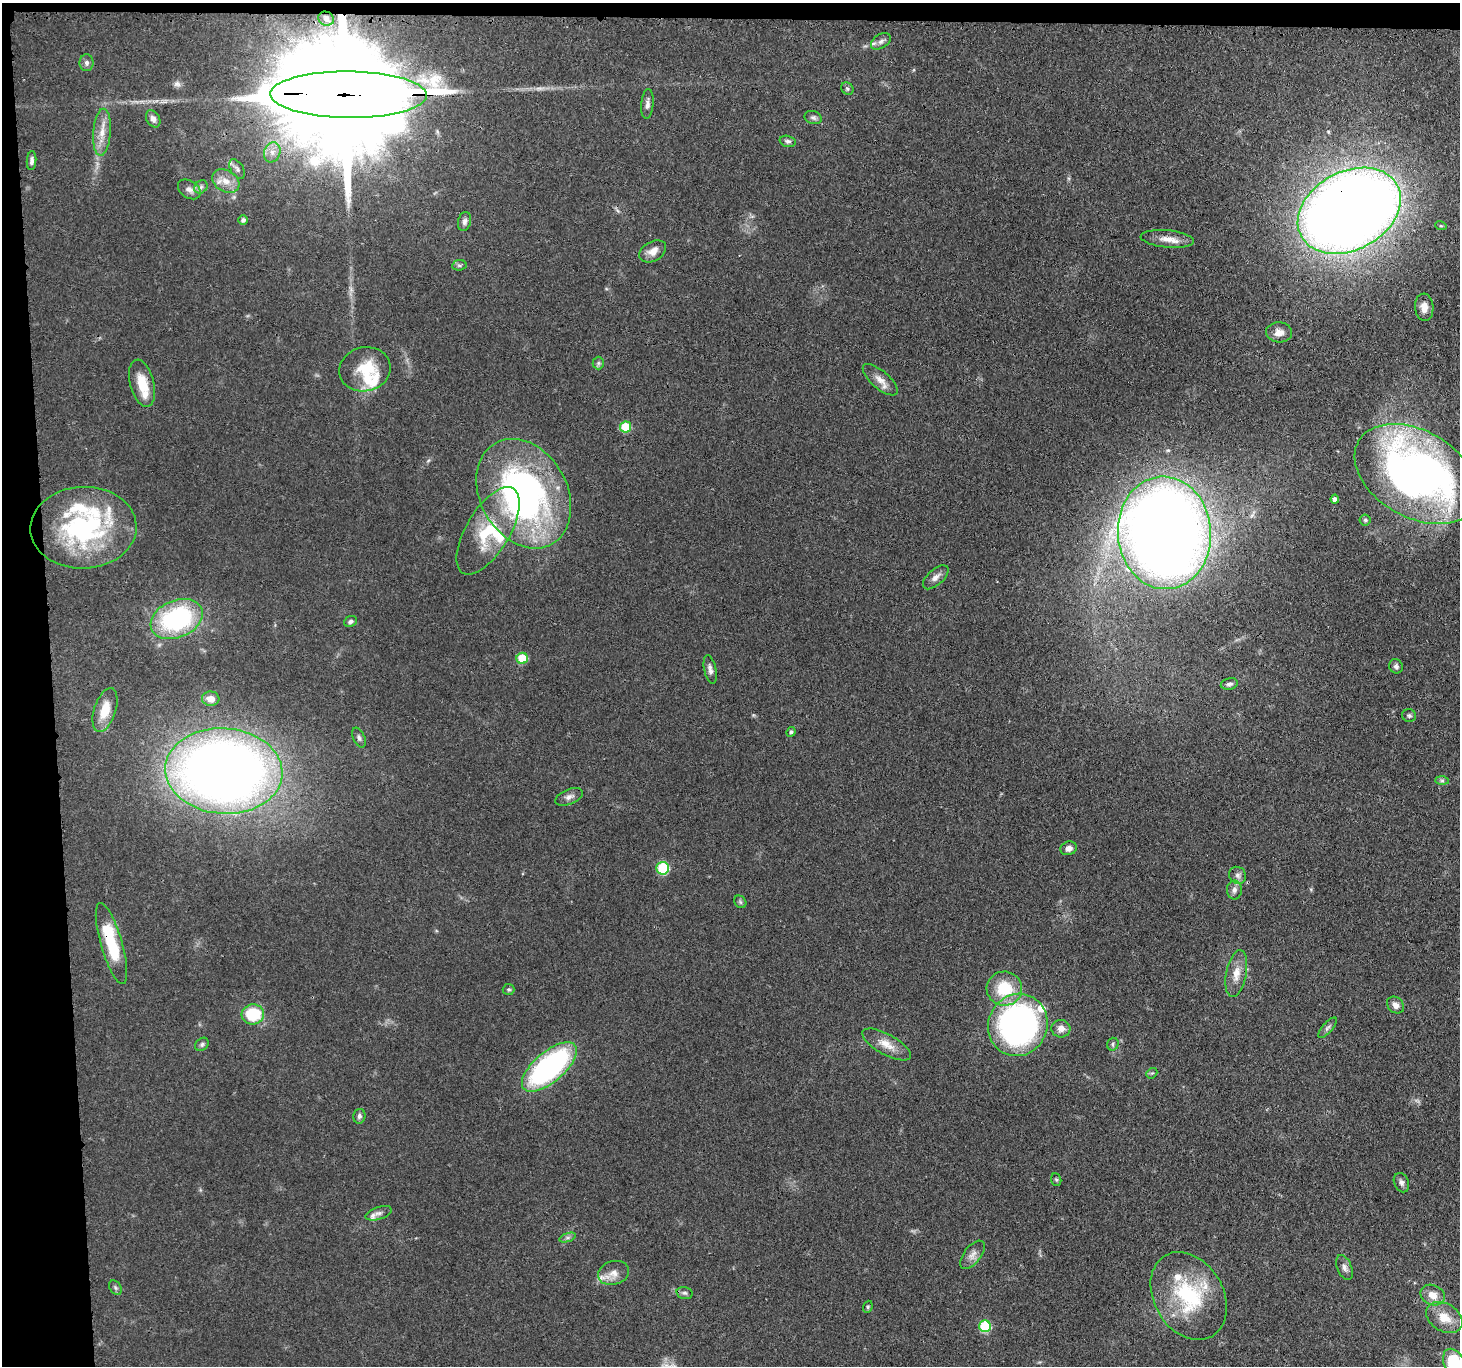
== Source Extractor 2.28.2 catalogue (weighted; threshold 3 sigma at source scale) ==
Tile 1 of 3 x 3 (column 1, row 1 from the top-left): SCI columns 23-1480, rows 2864-4227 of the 4416 x 4389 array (HDU 1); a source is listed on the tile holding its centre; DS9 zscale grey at full resolution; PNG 1462 x 1368 px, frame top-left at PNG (2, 3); each listed source drawn as its Kron ellipse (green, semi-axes under 4 px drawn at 4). Shown black and unused: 5% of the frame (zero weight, under 3 of 4 exposures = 3% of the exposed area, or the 3 px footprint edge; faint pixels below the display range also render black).
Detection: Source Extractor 2.28.2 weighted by HDU 2 'WHT'; one run over the whole footprint, this tile lists its part. Background 0.112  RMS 0.0053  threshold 0.0237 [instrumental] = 3 sigma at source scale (4.5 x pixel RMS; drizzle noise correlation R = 1.50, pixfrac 1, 0.05/0.05 arcsec/px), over >= 5 px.
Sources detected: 98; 11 inside a brighter listed object's ellipse — not listed separately; the other 87 listed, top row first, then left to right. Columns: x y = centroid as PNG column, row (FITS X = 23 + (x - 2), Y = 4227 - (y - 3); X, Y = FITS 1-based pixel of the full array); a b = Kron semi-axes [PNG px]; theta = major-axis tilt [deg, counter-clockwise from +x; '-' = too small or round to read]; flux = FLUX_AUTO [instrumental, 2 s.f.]
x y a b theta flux
326 19 8 7 - 1.9
881 41 11 7 33 2.1
87 63 8 7 - 1.8
847 88 6 5 - 1.1
348 95 78 23 -1 31000
647 104 15 6 85 2.3
813 117 9 6 -20 1.5
153 119 9 6 -61 2.5
102 132 23 9 86 7.3
788 141 8 5 -15 1.5
272 152 10 8 71 3.5
32 161 9 4 87 1.7
237 169 11 6 -59 2
226 181 14 10 -30 6.2
201 187 7 6 - 1.4
189 189 12 8 -32 2.9
1349 211 54 39 28 1000
243 220 5 5 - 1.5
464 221 10 6 77 1.9
1441 226 6 3 -18 0.61
1167 239 27 8 -6 6.2
653 251 14 9 30 4.4
459 265 7 5 6 1.1
1424 307 14 9 -85 4.6
1279 332 13 10 -3 4.3
598 363 6 6 - 1.1
365 369 26 22 13 17
880 380 22 9 -41 4.9
142 383 24 12 -75 13
626 427 5 5 - 19
1416 474 66 43 -30 310
524 494 58 43 -60 190
1335 499 4 4 - 2.5
1365 520 5 5 - 0.82
83 528 53 41 3 87
488 531 49 21 59 31
1164 533 56 46 -85 910
936 577 16 8 42 3.2
177 619 27 18 23 70
350 621 7 5 23 1.4
522 658 6 5 - 17
1396 666 7 6 - 1.8
710 669 14 6 -78 2.5
1229 684 8 5 12 1.8
211 699 8 7 - 4.4
105 710 23 11 72 11
1409 716 7 6 - 1.1
791 732 5 4 - 0.89
359 738 10 6 -65 1.6
224 771 59 43 -4 660
1442 781 7 4 0 1.1
569 797 14 7 23 2.7
1069 848 8 6 19 2.8
663 868 6 6 - 34
1238 875 9 8 - 2.2
1234 890 9 7 88 2.3
740 902 7 5 -47 1
111 944 42 11 -74 27
1236 973 24 10 79 7.1
509 989 6 5 - 0.88
1004 989 18 17 - 19
1396 1005 9 7 -41 3.1
253 1014 11 10 - 24
1018 1025 31 29 66 200
1328 1028 13 5 49 1.6
1061 1029 9 8 - 3.4
202 1044 7 6 - 1.3
887 1044 27 10 -29 7.4
1113 1044 6 6 - 1
549 1067 34 15 41 110
1152 1073 6 4 40 0.8
359 1116 7 6 - 1.4
1056 1180 6 5 - 0.88
1401 1183 10 7 -67 2
378 1213 14 6 18 2.1
568 1238 8 4 18 1.2
972 1255 17 8 53 3.7
1345 1268 13 7 -69 2.4
614 1273 16 11 17 5.5
115 1288 8 5 -56 1
685 1293 8 6 -14 1.5
1433 1295 12 10 -25 6.2
1189 1296 47 34 -60 47
868 1307 6 4 70 0.8
1444 1317 19 14 -31 10
985 1326 6 6 - 32
1454 1363 15 10 -62 28
Overlapping masked pixels (flux is a lower limit): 3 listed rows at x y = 348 95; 1349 211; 111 944
Isophote crosses this tile's border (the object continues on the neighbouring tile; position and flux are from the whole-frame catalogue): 1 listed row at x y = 1454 1363